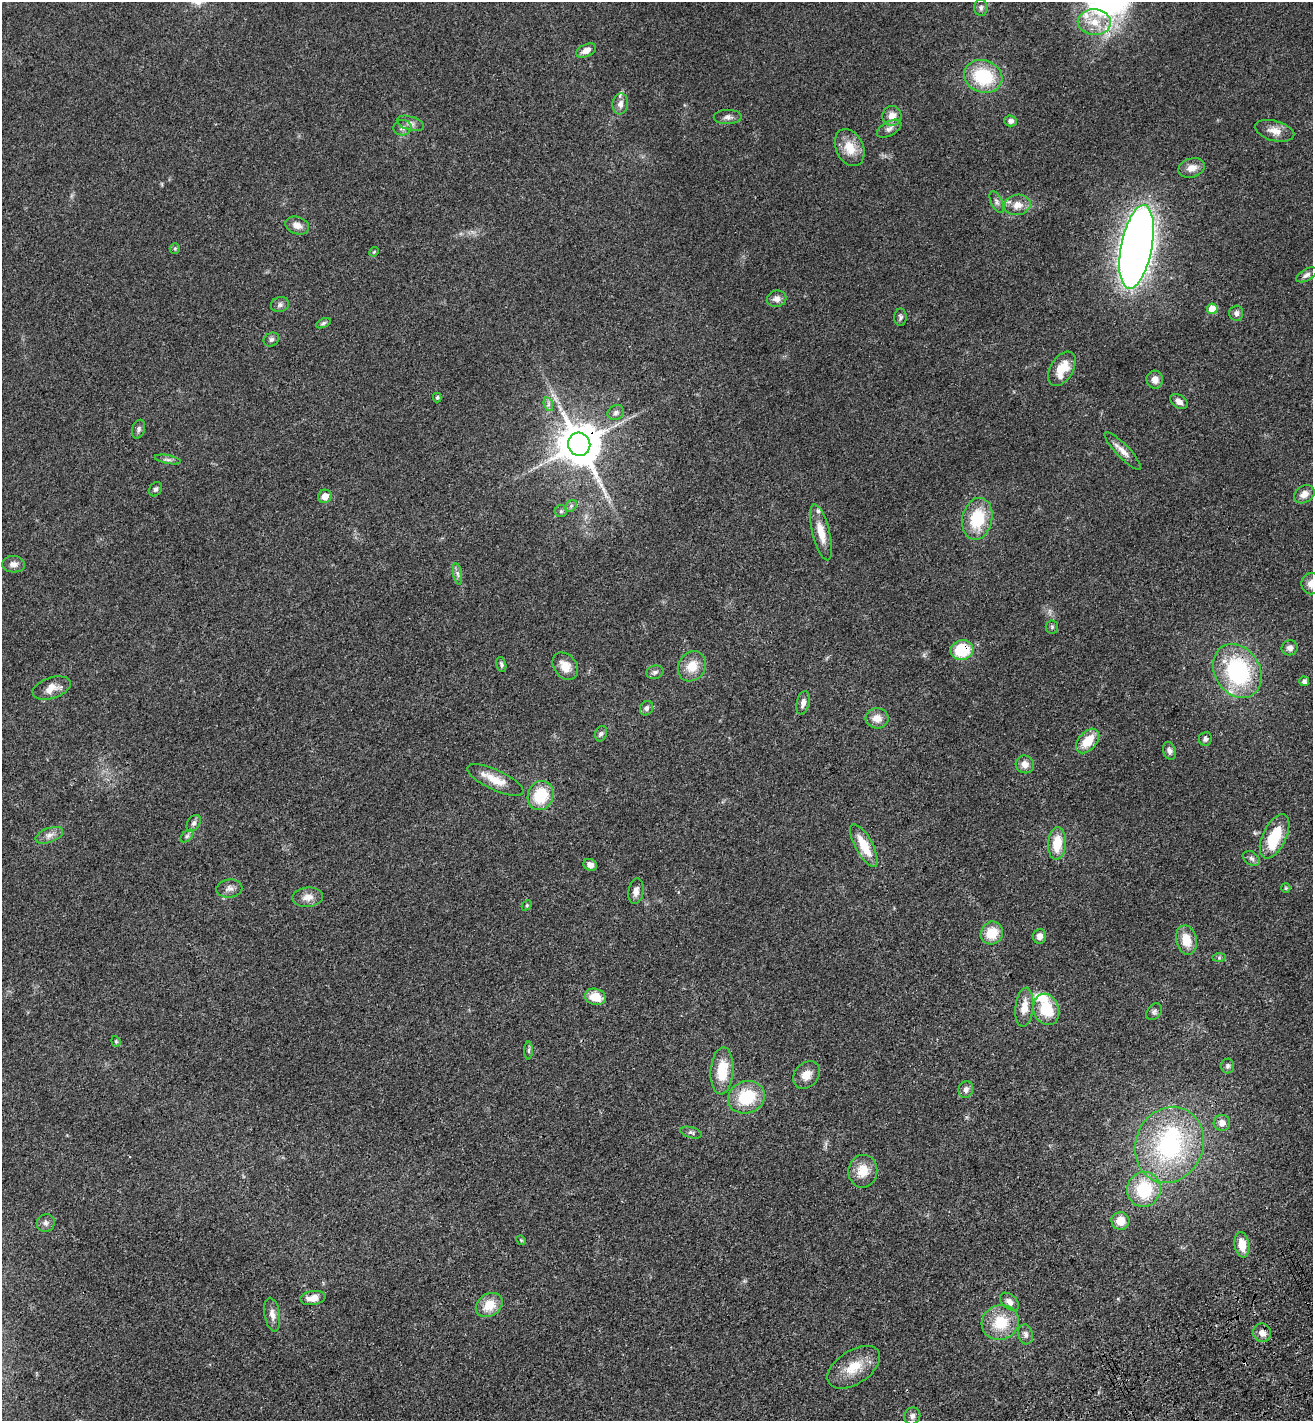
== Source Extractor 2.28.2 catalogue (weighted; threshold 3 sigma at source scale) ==
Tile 6 of 4 x 4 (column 2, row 2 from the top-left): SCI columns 1664-2974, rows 2947-4365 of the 5817 x 5892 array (HDU 1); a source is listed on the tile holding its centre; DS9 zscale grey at full resolution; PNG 1315 x 1423 px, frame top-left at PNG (2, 2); each listed source drawn as its Kron ellipse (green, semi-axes under 4 px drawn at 4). Shown black and unused: <1% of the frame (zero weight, under 3 of 4 exposures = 6% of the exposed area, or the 3 px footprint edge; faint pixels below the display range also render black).
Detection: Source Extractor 2.28.2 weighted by HDU 2 'WHT'; one run over the whole footprint, this tile lists its part. Background 0.0553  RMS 0.0058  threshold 0.0261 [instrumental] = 3 sigma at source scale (4.5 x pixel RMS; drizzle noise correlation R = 1.50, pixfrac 1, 0.05/0.05 arcsec/px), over >= 5 px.
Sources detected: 120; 2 inside a brighter object's white glare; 1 long thin detection or spike segment (spike, bleed or trail) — neither listed nor drawn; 3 inside a brighter listed object's ellipse — not listed separately; the other 114 listed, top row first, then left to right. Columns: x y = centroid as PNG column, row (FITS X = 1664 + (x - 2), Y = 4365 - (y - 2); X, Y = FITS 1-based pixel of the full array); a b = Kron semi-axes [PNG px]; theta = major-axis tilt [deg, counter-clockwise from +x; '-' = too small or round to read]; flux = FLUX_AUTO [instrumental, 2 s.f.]
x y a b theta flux
981 8 8 7 - 1.7
1094 22 16 13 -3 11
586 51 10 6 25 4.5
983 76 19 16 -19 32
620 104 10 7 82 2.9
892 116 10 9 - 5.5
728 117 14 7 1 2.6
1010 121 6 5 - 2
410 123 14 7 -17 2.9
402 128 9 7 5 2.2
889 129 13 7 30 2.6
1274 131 20 10 -15 6
850 148 19 13 -64 11
1192 168 13 9 17 5
997 202 12 5 -65 1.9
1017 205 13 10 11 6.1
297 226 12 8 -20 4.6
1136 247 42 15 79 760
175 249 5 5 - 0.93
374 252 5 4 - 0.55
1306 275 11 5 30 2.1
777 299 10 8 8 3.2
280 305 9 7 18 1.9
1212 309 5 5 - 12
1236 313 7 7 - 2.1
900 317 8 6 88 1.4
323 323 8 4 25 1.1
271 339 8 6 31 1.6
1062 369 19 11 58 13
1155 380 9 8 - 3.7
437 397 5 4 - 0.82
1179 401 9 6 -36 3.1
548 404 7 4 -72 1.3
616 413 8 7 - 1.9
139 429 9 6 73 1.6
579 444 12 11 - 2200
1123 451 25 6 -46 4.7
168 459 13 4 -10 1.6
156 489 8 6 57 1.4
1304 494 11 8 31 4.5
325 496 7 6 - 5
571 506 6 5 - 1.1
561 511 6 6 - 1.1
977 519 21 15 78 24
821 532 29 8 -76 9.7
14 564 11 8 -3 3.3
457 574 11 4 -79 1.8
1311 584 10 9 - 4.7
1052 627 6 6 - 1.1
1290 648 8 7 - 2.6
962 650 11 10 - 25
501 664 8 4 -75 1.3
565 666 15 11 -52 6.9
692 666 16 13 56 9.6
1237 671 28 22 -59 63
655 672 8 6 18 1.7
1304 681 5 5 - 1.6
52 688 20 10 18 6.3
803 703 12 6 77 3
646 708 7 6 - 1.7
877 718 11 10 - 5.6
601 734 8 6 72 1.4
1205 739 7 6 - 1.8
1088 741 14 9 49 12
1169 751 9 6 -71 2.3
1025 764 9 8 - 4.2
495 780 31 10 -25 10
540 795 15 12 71 21
194 823 9 6 57 1.8
49 835 14 7 21 3.4
187 836 8 4 45 1.2
1275 836 24 11 64 22
1057 843 16 9 86 14
864 845 24 8 -61 14
1251 858 9 6 -33 1.9
590 865 7 5 -27 2.9
229 888 13 9 8 2.9
1286 888 5 4 - 0.7
636 891 13 7 81 3.2
308 897 15 9 5 4.9
527 905 6 4 47 0.77
992 933 11 11 - 12
1039 936 7 6 - 3.2
1186 940 15 10 -78 10
1219 958 7 4 1 0.98
595 997 10 8 -18 10
1024 1007 19 9 84 7.6
1046 1009 16 12 -70 20
1154 1012 9 6 52 1.6
116 1041 6 4 -70 0.69
528 1051 9 4 89 1.1
1228 1066 7 6 - 1.5
722 1071 23 11 86 17
806 1075 15 12 49 6.2
966 1089 8 7 - 2.4
746 1097 19 16 21 25
1222 1123 8 8 - 3.6
691 1133 11 5 -16 1.6
1169 1145 39 33 66 73
863 1171 16 14 81 10
1144 1189 17 16 - 27
1120 1221 9 9 - 8.2
46 1223 9 8 - 2.2
521 1240 5 4 - 0.64
1242 1245 13 7 -80 9.1
313 1298 12 7 9 5.5
1009 1302 11 7 -42 3.1
489 1305 14 11 35 11
272 1314 17 7 -80 3.9
1000 1322 19 17 23 18
1262 1333 9 8 - 3.6
1026 1334 10 7 -76 2.2
854 1367 29 16 33 14
912 1416 8 8 - 2.3
Overlapping masked pixels (flux is a lower limit): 3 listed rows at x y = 579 444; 962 650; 1237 671
Isophote crosses this tile's border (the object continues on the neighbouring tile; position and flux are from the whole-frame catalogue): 1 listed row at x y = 1311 584